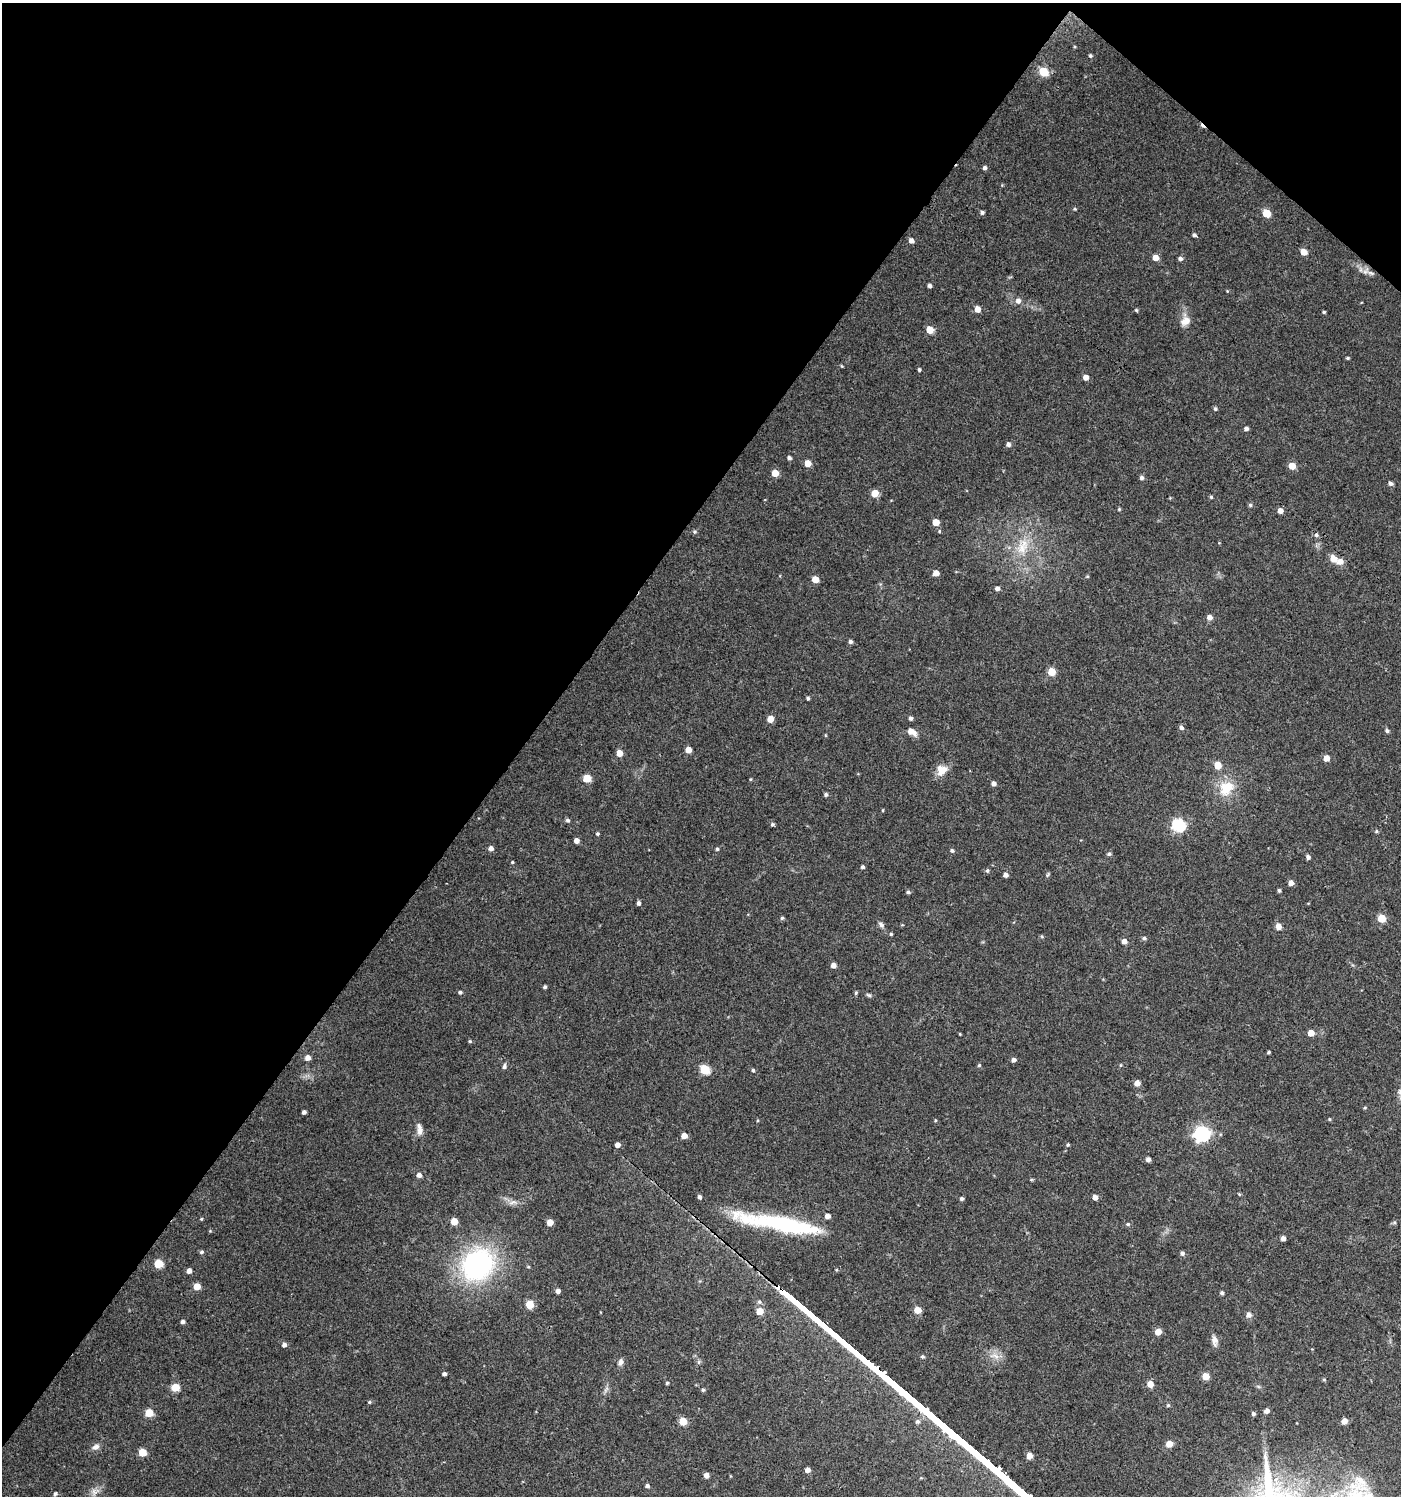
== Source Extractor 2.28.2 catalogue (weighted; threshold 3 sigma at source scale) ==
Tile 2 of 4 x 4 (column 2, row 1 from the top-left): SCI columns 1576-2974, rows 4488-5981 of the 6017 x 5983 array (HDU 1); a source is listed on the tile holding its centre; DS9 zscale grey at full resolution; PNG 1403 x 1498 px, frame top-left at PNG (2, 3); no overlay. Shown black and unused: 39% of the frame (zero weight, under 3 of 4 exposures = <1% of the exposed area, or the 3 px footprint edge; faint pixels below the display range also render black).
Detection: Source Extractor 2.28.2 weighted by HDU 2 'WHT'; one run over the whole footprint, this tile lists its part. Background 0.0237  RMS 0.0039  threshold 0.0177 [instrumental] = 3 sigma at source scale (4.5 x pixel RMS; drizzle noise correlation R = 1.50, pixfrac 1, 0.0396/0.0396 arcsec/px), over >= 5 px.
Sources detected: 180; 1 cosmic-ray / hot-pixel residue — not listed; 2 inside a brighter listed object's ellipse — not listed separately; the other 177 listed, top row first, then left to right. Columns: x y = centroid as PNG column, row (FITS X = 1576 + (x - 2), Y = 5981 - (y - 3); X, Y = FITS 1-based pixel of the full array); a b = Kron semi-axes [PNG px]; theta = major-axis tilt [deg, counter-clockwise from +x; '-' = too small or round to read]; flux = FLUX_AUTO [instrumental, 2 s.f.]
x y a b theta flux
1090 56 5 4 - 0.58
1044 72 5 5 - 18
985 168 4 4 - 1
1075 209 4 4 - 0.45
982 212 5 4 - 0.89
1266 213 5 5 - 11
1194 235 5 4 - 0.78
911 241 5 5 - 1.9
1304 252 5 5 - 4.3
1156 258 5 5 - 3.6
1180 259 5 4 - 1
1365 271 11 5 53 1.4
930 286 4 4 - 1.1
1227 291 4 4 - 0.32
1018 301 6 6 - 1.7
977 309 5 5 - 3.8
1136 310 5 4 - 0.47
1324 312 4 3 - 0.5
1185 321 15 12 70 4
930 330 5 5 - 7.8
1348 358 4 3 - 0.54
842 366 5 3 - 0.34
919 369 4 4 - 0.63
1086 377 5 4 - 2.7
1215 409 5 5 - 0.67
1246 428 5 4 - 1.2
1008 444 5 5 - 1.5
789 458 4 4 - 1
808 463 5 5 - 4.8
1292 466 5 5 - 5.8
775 473 5 5 - 5.9
1141 478 5 5 - 1
1390 483 5 4 - 1.1
875 493 5 5 - 7.9
1211 497 4 4 - 0.5
1250 505 5 5 - 0.66
1119 509 4 4 - 0.45
1280 511 5 5 - 2.2
936 522 5 5 - 5.8
939 531 4 4 - 0.45
694 532 6 5 - 0.66
1316 535 5 4 - 0.83
1022 546 27 15 66 11
1333 559 8 8 - 3.3
936 573 5 4 - 3.2
815 579 5 5 - 5
997 588 4 4 - 1.4
1209 617 6 5 - 2
850 642 5 4 - 0.93
1051 672 5 5 - 8.8
808 698 4 4 - 0.67
911 718 5 4 - 1
770 719 5 5 - 4.5
1181 727 6 5 - 1.1
1387 731 6 5 - 0.71
912 732 11 7 -30 2.8
688 750 5 4 - 4.2
619 753 5 4 - 4.7
1326 758 5 5 - 3.3
1217 765 5 5 - 6.1
942 770 13 11 31 5
587 778 5 5 - 9.3
750 779 5 3 - 0.37
994 783 4 4 - 1.7
1226 788 22 18 42 10
826 794 4 4 - 0.81
883 810 4 3 - 0.32
568 820 6 5 - 0.78
772 824 5 4 - 0.66
1178 825 6 6 - 55
1376 831 5 4 - 0.51
597 834 4 4 - 0.59
576 840 4 4 - 2.3
491 848 5 5 - 1.7
717 849 5 4 - 0.58
952 850 5 5 - 0.72
1109 854 5 5 - 0.77
1308 857 5 4 - 1.2
512 862 4 3 - 0.39
862 867 4 4 - 0.83
987 871 5 5 - 0.72
1006 875 5 5 - 1.6
1291 883 5 5 - 2.4
1279 890 4 3 - 0.65
908 892 5 4 - 0.72
638 903 5 4 - 0.94
782 918 5 4 - 0.63
1381 918 5 5 - 12
881 925 10 6 -46 1.1
1278 927 7 6 - 2.2
891 934 4 4 - 0.48
1144 938 6 5 - 0.83
1124 941 5 5 - 2.5
833 965 5 5 - 2
545 987 4 3 - 0.76
460 992 5 4 - 0.75
856 993 5 4 - 0.56
869 995 7 4 -26 0.68
1311 1033 5 5 - 4.7
960 1034 4 3 - 0.32
1269 1052 3 3 - 0.52
308 1058 5 5 - 2.2
1013 1060 5 5 - 1.2
979 1065 4 4 - 0.48
1121 1065 5 3 - 0.36
504 1066 6 5 - 0.97
704 1069 6 5 - 21
753 1070 4 4 - 0.58
1137 1083 5 5 - 3
1365 1108 5 3 - 0.37
304 1112 4 4 - 1.2
1329 1119 4 4 - 0.39
935 1120 4 3 - 0.34
420 1129 17 7 -84 2.4
1202 1134 7 6 - 99
684 1136 5 4 - 3.4
617 1145 4 4 - 2.1
1068 1145 4 3 - 0.5
1148 1159 4 4 - 1.6
419 1175 5 5 - 1.7
1031 1179 6 4 1 0.42
1239 1194 5 4 - 0.38
699 1197 4 4 - 1
1095 1197 5 4 - 2.2
962 1198 4 4 - 0.86
513 1202 13 5 18 1.6
827 1216 5 4 - 2.4
201 1219 4 3 - 0.37
454 1221 5 5 - 5.8
550 1222 5 4 - 4.1
1394 1222 6 5 - 0.61
780 1224 100 15 -10 47
1128 1224 5 4 - 0.63
1283 1238 4 4 - 1.8
202 1252 5 5 - 0.76
1182 1253 5 5 - 1.1
158 1263 5 5 - 14
478 1265 28 24 43 79
189 1271 4 4 - 2.3
197 1286 5 5 - 6.1
558 1291 4 4 - 1.6
1222 1293 4 4 - 0.9
530 1304 5 5 - 11
917 1310 5 5 - 5.5
760 1311 5 5 - 5.6
1249 1315 6 6 - 1.7
183 1322 4 4 - 1.1
1158 1332 5 5 - 4.5
1214 1341 14 7 -84 2.1
284 1345 5 4 - 1.4
995 1356 16 9 -16 3.4
922 1357 5 5 - 0.69
621 1362 9 6 77 1.4
444 1374 4 3 - 1.1
1206 1376 5 5 - 6.9
1324 1380 5 3 - 0.45
667 1383 4 4 - 0.5
1150 1384 5 5 - 3.9
175 1387 5 5 - 11
703 1390 4 4 - 0.63
369 1402 5 4 - 0.52
1168 1405 5 4 - 0.46
1267 1411 5 4 - 2
149 1413 5 5 - 10
1253 1414 4 4 - 0.82
683 1421 5 5 - 11
1344 1421 5 4 - 3.3
1169 1444 5 5 - 5.3
96 1447 10 7 21 1.8
142 1452 5 5 - 8.3
1029 1456 5 4 - 4.5
808 1470 4 4 - 2.1
706 1475 4 4 - 2.1
1360 1481 31 15 -55 8
647 1486 5 4 - 0.96
94 1492 10 6 -69 1.6
55 1494 5 4 - 0.76